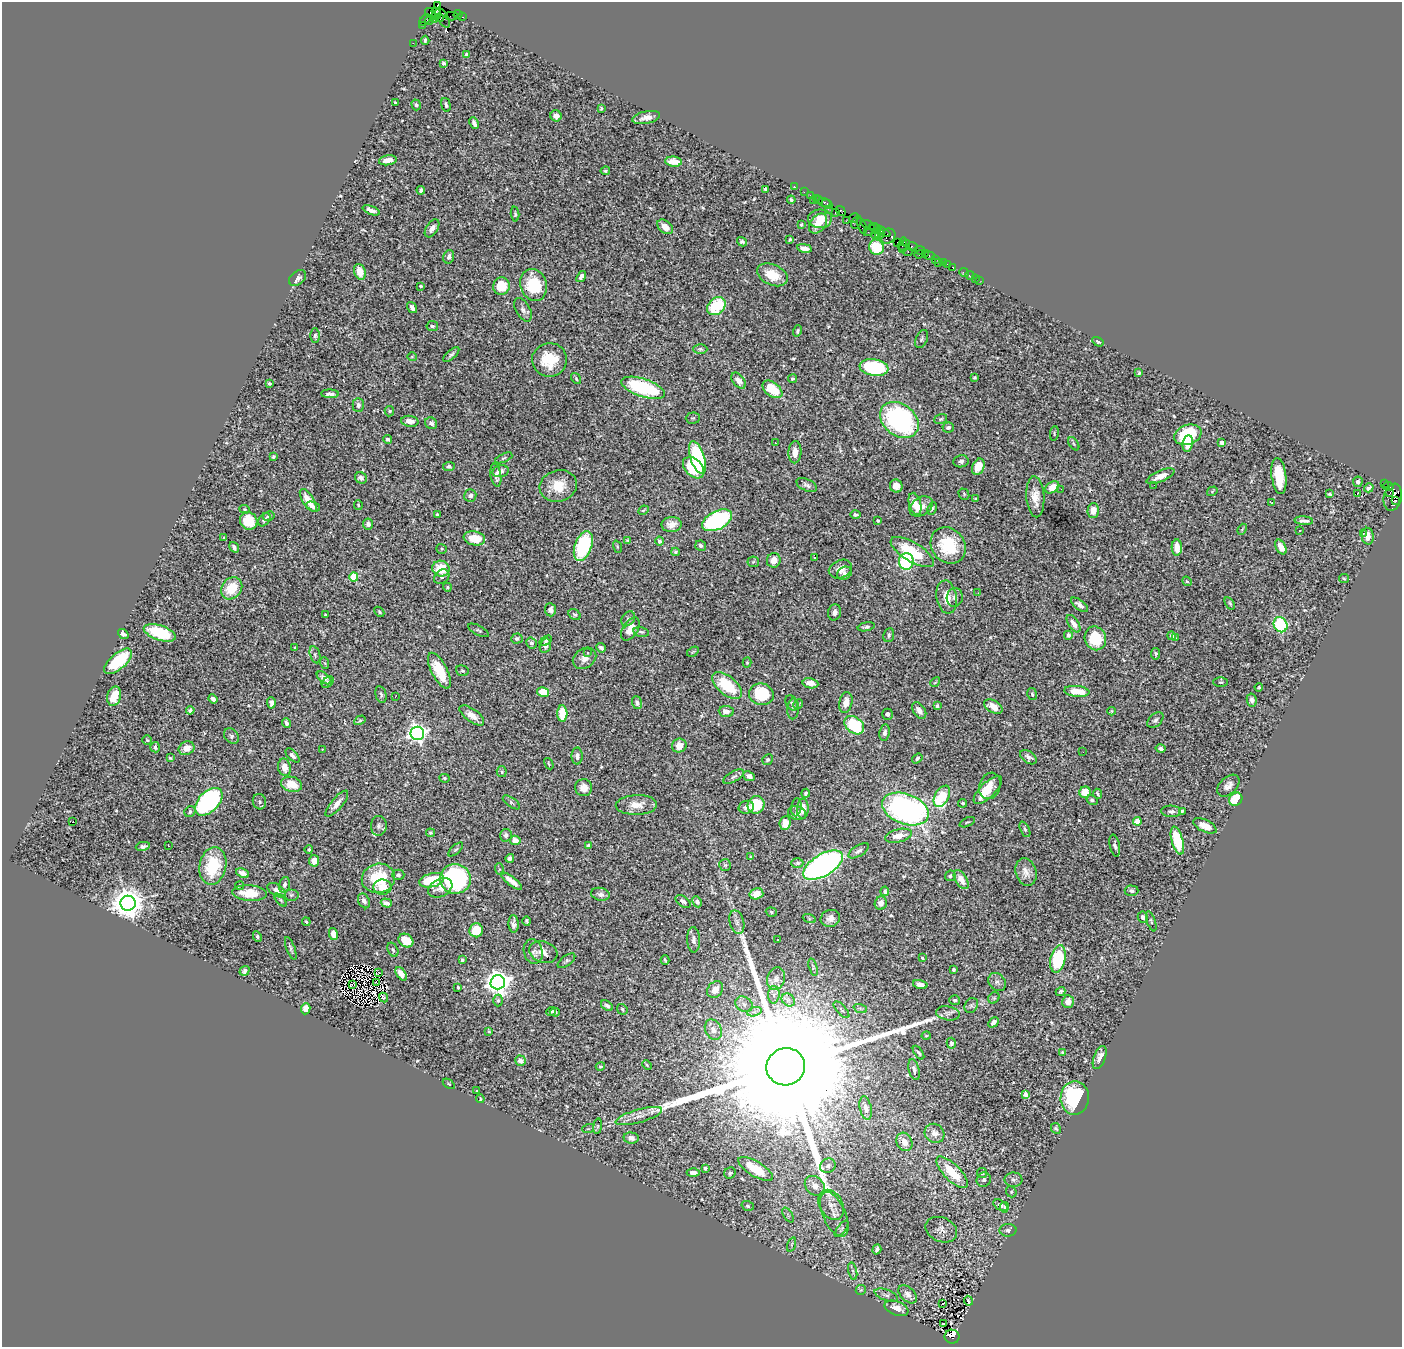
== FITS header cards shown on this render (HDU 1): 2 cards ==
NAXIS1  =                 1400
NAXIS2  =                 1345

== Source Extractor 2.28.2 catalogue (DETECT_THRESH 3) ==
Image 1400 x 1345 px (HDU 1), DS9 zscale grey, 1 PNG px = 1 image px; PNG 1404 x 1349 px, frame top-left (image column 1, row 1345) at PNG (2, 2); each listed source drawn as its Kron ellipse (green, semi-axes under 4 px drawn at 4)
Background 1.15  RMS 0.022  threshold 0.0651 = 3 sigma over >= 5 px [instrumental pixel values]
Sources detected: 586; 3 with non-positive FLUX_AUTO (blend fragments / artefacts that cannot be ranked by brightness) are neither listed nor drawn; of the other 583, the 500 brightest by FLUX_AUTO listed and drawn (83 fainter detections omitted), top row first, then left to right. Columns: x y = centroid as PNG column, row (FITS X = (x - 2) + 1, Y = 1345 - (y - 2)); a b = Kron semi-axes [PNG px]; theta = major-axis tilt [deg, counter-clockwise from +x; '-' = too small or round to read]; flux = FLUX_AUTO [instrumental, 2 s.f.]
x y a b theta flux
437 6 4 3 - 97
431 13 6 3 -38 64
436 13 6 3 -58 840
458 14 4 3 - 100
451 16 6 2 2 39
463 17 3 2 - 29
434 18 4 4 - 170
439 18 4 3 - 130
443 18 11 5 -61 350
425 20 7 3 47 110
429 20 5 3 - 93
423 25 2 2 - 7.3
425 40 4 3 - 2.6
413 43 2 2 - 17
466 54 4 3 - 2.3
444 63 4 3 - 3.2
395 103 3 2 - 1.7
416 105 5 4 - 2.9
446 105 7 4 -75 3.4
601 108 3 3 - 1.6
556 116 6 5 - 10
646 117 14 6 12 11
474 123 6 3 -66 6.2
388 160 9 5 10 14
674 162 8 5 -6 21
605 171 5 3 - 2.2
794 187 3 2 - 41
766 189 4 3 - 3.7
421 190 4 3 - 4.5
804 192 2 2 - 26
810 195 2 2 - 26
816 198 2 2 - 46
791 200 4 3 - 2.6
813 200 3 2 - 67
819 200 2 2 - 29
824 202 7 3 -17 69
827 204 5 3 - 130
828 209 2 2 - 17
371 210 9 4 -22 7.2
841 211 5 3 - 92
835 212 3 2 - 57
515 214 7 4 -85 2.7
854 218 5 3 - 67
820 219 12 9 -1 20
846 221 2 2 - 19
856 222 7 4 63 210
801 224 3 3 - 2
818 224 11 7 52 19
868 225 7 4 -31 160
862 226 8 4 -71 180
665 227 9 6 -40 16
432 228 10 5 57 8.1
875 228 6 2 -23 190
871 230 8 3 35 110
883 232 8 3 -27 79
876 233 6 4 57 200
880 234 5 3 - 69
888 236 8 7 - 330
790 240 4 3 - 1.8
742 242 5 4 - 3.4
897 242 2 2 - 39
903 244 7 4 78 110
907 244 4 3 - 90
912 246 5 4 - 100
876 247 8 7 - 53
804 248 7 4 -11 9.1
902 249 3 2 - 91
920 250 6 3 -10 200
908 252 4 3 - 150
925 253 3 2 - 37
920 254 5 4 - 79
929 256 5 4 - 100
449 257 7 5 73 6.5
936 259 4 2 - 24
938 262 2 2 - 15
943 262 3 2 - 67
947 264 2 2 - 22
952 267 3 2 - 20
360 272 8 5 -71 21
964 273 5 3 - 22
772 275 16 10 -24 30
581 276 6 4 54 4.6
970 276 5 2 - 15
297 278 9 6 39 6.3
975 278 2 2 - 24
979 280 2 2 - 16
534 285 16 13 -73 65
421 286 3 3 - 3.3
501 286 8 8 - 48
716 306 10 8 44 83
412 308 6 4 -55 5.7
523 310 13 7 -60 7.2
432 326 6 5 - 3
798 331 5 4 - 2.3
315 336 7 5 88 2.8
922 339 9 5 66 3.3
1098 342 6 3 -33 2.2
700 349 7 5 -1 3
451 354 10 4 42 3.9
412 357 4 4 - 1.7
549 360 17 17 - 50
874 367 14 8 -9 140
1139 373 3 3 - 2
974 378 3 3 - 2
576 379 6 3 -55 2
793 379 4 3 - 3.2
738 381 9 5 -50 10
269 383 3 3 - 2.4
643 388 23 9 -19 140
772 389 11 7 -38 45
330 394 9 3 -1 5.4
358 405 7 5 -89 4.5
389 411 5 5 - 3
693 418 7 5 2 2.2
941 419 6 5 - 2.5
899 420 21 15 -38 270
410 421 9 5 -6 10
431 423 6 5 - 5.1
948 428 6 5 - 4
1054 433 7 3 83 1.7
1188 435 14 9 20 75
387 439 4 4 - 3.3
775 443 3 2 - 3.9
1188 443 8 5 81 27
1222 443 4 4 - 11
1074 444 7 4 -55 2.3
795 452 11 6 88 13
273 457 4 3 - 2.4
504 458 9 4 24 2.5
697 458 17 7 -73 160
961 461 7 6 - 4.5
449 466 6 4 4 3.9
978 467 8 6 65 25
693 468 12 8 -46 71
500 471 8 6 13 8.1
496 475 12 5 -81 6.9
1160 476 15 5 23 13
1279 476 18 7 -82 49
361 478 6 5 - 5.9
1358 482 5 5 - 5.5
1384 484 2 2 - 32
807 485 11 5 -26 4.9
1154 485 3 2 - 1.9
558 486 19 15 16 37
896 486 7 6 - 12
1388 486 5 3 - 64
1052 487 7 5 31 20
1369 488 5 3 - 3.8
1061 489 3 2 - 2.5
1212 491 5 4 - 1.7
1390 492 4 3 - 200
1357 493 3 3 - 15
964 494 6 5 - 2
1330 494 4 3 - 2.3
470 496 6 6 - 6
1035 497 20 9 -86 18
1393 497 14 9 77 1100
976 499 4 3 - 2.1
308 500 13 5 -56 23
1396 500 4 3 - 100
1272 503 3 2 - 2.1
915 504 11 6 -75 20
358 505 5 4 - 1.9
921 506 12 9 33 14
313 507 7 4 -18 5.2
245 509 5 4 - 2
932 509 6 4 63 2.6
643 510 5 3 - 1.6
1093 510 7 5 87 18
437 514 3 3 - 1.6
855 515 5 3 - 2.9
269 516 6 5 - 4.7
264 520 7 5 51 4.3
717 520 16 9 26 230
249 521 9 8 - 38
878 521 4 3 - 3.4
1304 521 9 3 -4 5.5
368 524 5 5 - 5.6
672 525 10 7 4 13
1242 529 6 4 67 1.8
1300 530 3 3 - 2.3
1363 533 4 3 - 2.3
1368 536 8 6 -85 12
224 538 3 3 - 1.8
474 538 11 7 -10 28
627 540 4 3 - 1.6
660 541 4 4 - 6.8
948 545 19 16 -52 67
583 546 15 8 70 130
701 546 5 5 - 4.5
234 547 5 3 - 3.9
617 547 6 4 -71 1.9
1281 547 8 5 -62 13
1177 548 8 5 -88 20
441 549 5 5 - 2.2
675 552 4 4 - 2.3
912 552 24 9 -31 61
814 557 3 2 - 1.8
774 560 7 6 - 13
906 561 8 7 - 120
753 562 6 5 - 1.7
441 569 8 8 - 40
840 569 12 9 23 13
844 573 8 6 30 5.7
354 577 4 4 - 65
442 577 8 6 42 4.2
1344 579 5 4 - 1.9
1187 581 5 4 - 2.4
447 587 4 4 - 2.6
232 588 12 10 51 39
978 593 2 2 - 2.7
947 597 17 10 -81 21
955 597 9 8 - 6.2
1230 603 7 4 -58 2.2
1079 605 10 4 -38 6.7
550 610 6 5 - 5.9
379 612 6 3 -46 2.5
835 612 8 6 76 6.4
575 614 6 5 - 2.7
326 615 3 3 - 1.9
628 619 8 6 53 4
1074 624 10 5 -56 14
1280 625 8 6 -60 140
866 627 9 4 11 3.2
630 629 13 7 57 20
479 630 11 4 -27 2.9
641 632 8 4 -11 2.9
160 633 16 7 -19 66
123 634 6 4 -37 4.7
889 635 7 5 80 3.8
1068 635 4 4 - 6.5
1172 636 4 3 - 10
1095 638 12 10 -70 55
1176 638 3 2 - 2.2
517 639 6 5 - 3.8
546 641 7 4 33 3.1
531 643 5 5 - 4.1
545 646 7 5 75 9
295 648 4 2 - 2
601 648 5 3 - 3.8
693 652 6 4 32 2.1
588 653 3 3 - 1.9
1156 654 6 4 -79 3.1
315 655 9 5 -75 3
584 658 12 9 34 11
118 661 17 7 41 88
325 663 6 3 -70 1.6
747 663 5 4 - 1.8
439 671 20 8 -63 39
462 671 6 5 - 2.7
324 678 8 4 -39 8.2
328 682 7 4 42 2.6
935 682 5 4 - 1.9
1220 682 7 5 0 2.8
810 683 8 5 -10 13
727 686 18 9 -39 68
1259 687 4 3 - 1.8
1077 691 12 5 -6 33
543 692 6 4 -13 27
381 694 8 5 -76 3.3
761 694 12 10 -17 64
1032 694 6 4 -78 2.5
114 696 10 6 75 37
395 697 3 2 - 2.9
213 699 5 4 - 5.3
1252 700 7 5 -79 5.5
846 702 10 6 78 17
271 703 5 4 - 5.3
637 703 6 4 -71 4.1
792 703 8 6 -63 3.4
798 704 5 4 - 2.6
937 706 4 3 - 2.2
993 707 10 6 -31 16
793 709 10 6 85 4.1
190 710 4 4 - 2.7
919 710 9 6 -56 8.3
1111 711 4 3 - 1.6
726 712 7 5 -6 9.8
562 714 8 5 -86 56
887 714 5 5 - 4.2
472 715 14 6 -36 17
360 720 6 3 30 2.5
1155 720 9 6 43 4.3
286 723 5 3 - 4.4
854 725 11 8 -39 85
417 733 7 6 - 810
885 733 8 5 82 6
231 736 8 6 -54 4.6
147 740 5 4 - 1.7
679 746 7 7 - 18
155 747 5 5 - 6.4
186 748 8 6 21 17
322 749 3 3 - 1.8
1161 749 5 4 - 4.5
1083 752 2 2 - 3.1
292 755 9 4 -46 4.2
577 756 8 5 90 6.9
1028 757 9 5 -36 5.6
170 758 4 3 - 1.7
917 758 6 4 36 3.2
768 760 5 5 - 3.3
549 764 6 3 -61 1.6
284 767 9 6 -77 13
502 772 5 5 - 2.6
749 776 6 4 -23 7.2
734 777 11 5 29 4.8
445 778 5 4 - 2.5
292 784 10 7 -15 28
990 786 13 10 70 17
1228 786 13 8 45 9.2
584 788 8 8 - 13
988 790 18 7 45 34
1085 792 6 5 - 23
806 793 4 3 - 2.7
1098 794 5 3 - 2.4
942 796 11 7 62 94
1236 799 7 6 - 54
1092 800 6 4 -35 3.2
209 802 16 10 46 250
259 802 8 6 -75 3.2
511 802 10 4 -35 3.1
963 803 4 4 - 3
337 804 16 5 50 13
636 805 20 10 2 19
756 805 9 8 - 58
746 807 8 6 15 7
796 807 9 5 83 2.8
803 809 10 5 88 18
905 809 24 15 -20 490
1171 811 10 6 -3 5.6
1182 811 4 3 - 1.8
190 812 6 5 - 3.4
797 813 9 7 -17 7.9
1137 821 4 4 - 33
73 822 3 2 - 3.5
967 822 8 3 24 1.8
785 823 7 5 84 14
379 826 10 8 87 5.1
1205 826 12 6 -26 14
1025 829 8 4 -65 3
431 833 4 3 - 2.1
506 835 6 6 - 4.6
899 836 14 6 12 17
515 840 5 4 - 13
1177 841 14 5 -75 68
589 845 4 3 - 8.7
143 846 7 4 11 4.4
168 846 3 3 - 3.5
1115 846 11 5 -79 4.4
456 849 9 4 44 2.8
309 850 4 4 - 2.6
859 851 11 5 31 5.6
751 857 4 4 - 1.9
510 858 4 4 - 4.4
314 861 5 5 - 13
797 863 6 5 - 3.2
725 865 6 6 - 3
823 865 22 10 31 560
213 866 19 13 78 81
499 869 6 4 -72 2.3
1026 872 14 10 -73 13
243 873 7 4 -24 8.9
398 875 6 5 - 3.7
950 876 6 5 - 3
378 878 16 14 13 72
455 879 15 15 - 240
432 880 12 7 14 58
961 880 11 6 -58 13
511 881 13 4 -38 12
284 885 8 5 74 4.6
239 886 4 3 - 2.7
382 887 9 7 1 22
440 888 13 8 27 12
276 890 10 6 -32 10
885 891 5 4 - 5
1132 891 7 5 -3 3.8
249 893 17 7 -4 33
600 894 9 6 -12 5.7
756 894 7 5 15 22
291 895 7 6 - 3.6
281 900 8 4 -48 2.3
364 901 8 5 -62 6.8
683 901 8 5 -34 6.8
697 902 6 4 -62 5.3
128 903 7 7 - 3100
386 903 6 4 -18 7.9
881 903 7 6 - 8.2
771 912 6 4 -19 2.3
1143 917 5 5 - 4.8
809 918 7 4 -19 2.3
830 918 10 8 18 10
527 921 4 3 - 2.4
1151 921 10 4 -72 2.6
306 922 4 3 - 1.6
737 922 12 7 -75 6.8
514 924 8 5 -86 6.9
476 930 7 6 - 38
333 934 6 4 -79 13
257 936 5 4 - 2.2
694 940 13 6 -88 8.1
778 940 3 3 - 3.1
406 941 8 6 -34 31
291 948 12 4 -69 3.6
393 950 7 5 -64 2.5
533 952 12 9 -75 7.1
543 952 14 10 -19 11
922 958 3 2 - 1.9
1058 959 14 7 77 120
462 960 4 3 - 2.4
665 960 4 2 - 2.1
566 961 10 5 37 3.5
813 967 9 3 -74 1.7
954 970 4 3 - 3.4
244 971 5 4 - 3.3
379 973 2 2 - 2
401 974 7 4 -55 15
776 979 11 9 73 8.6
498 982 7 7 - 1600
997 982 10 8 -50 5.6
376 983 3 2 - 2.1
352 984 4 2 - 1.8
920 985 7 4 -13 9.8
458 987 3 3 - 1.8
715 989 9 7 49 19
1061 991 5 3 - 2.9
774 995 9 6 87 4.7
383 997 5 3 - 9.2
994 998 6 5 - 2.4
498 1000 6 4 89 2.8
788 1000 7 6 - 4.6
955 1000 5 5 - 2.7
1068 1002 6 6 - 10
744 1004 9 7 -35 7.2
971 1005 8 6 55 3.4
607 1006 6 4 -36 5.2
860 1008 7 4 -19 2.5
306 1009 5 4 - 19
622 1009 6 4 -51 2.8
841 1010 10 5 -48 2.8
551 1011 5 3 - 2.8
555 1012 5 4 - 2.2
754 1012 7 4 18 4.4
948 1013 12 7 -10 5.5
993 1022 6 4 47 5.3
713 1030 11 8 -64 11
489 1031 4 2 - 1.9
926 1036 4 3 - 1.6
951 1043 5 4 - 4.4
1063 1052 3 2 - 1.8
918 1053 8 4 -54 2.9
1100 1057 12 6 69 9.5
520 1061 5 5 - 12
647 1065 5 3 - 1.6
600 1066 5 4 - 1.9
786 1067 19 18 - 210000
914 1069 11 5 -76 4.9
449 1084 7 3 -36 1.7
476 1091 3 2 - 1.7
1026 1095 4 4 - 24
1075 1098 17 14 88 140
480 1099 4 3 - 1.9
866 1108 12 5 -79 6.3
639 1116 24 6 16 12
597 1126 8 4 82 2.3
1056 1128 5 4 - 2.5
588 1129 6 3 17 1.8
935 1133 10 9 - 9.6
631 1138 7 5 -5 6.4
904 1142 9 7 -63 13
828 1166 8 7 - 4.7
705 1168 4 4 - 4.2
756 1169 19 7 -31 42
952 1172 21 8 -45 46
693 1173 6 4 0 7
730 1173 6 5 - 3.5
982 1173 5 5 - 1.8
984 1180 7 7 - 3.7
1013 1180 9 7 1 4.5
815 1186 11 8 -43 13
1011 1192 5 5 - 2.3
831 1205 16 11 -58 13
1000 1205 8 5 -32 4.7
748 1206 6 4 -18 2.5
1004 1207 5 4 - 1.7
834 1214 24 11 -66 17
788 1215 8 3 -58 2.3
842 1229 10 3 53 2.2
941 1230 16 12 -24 9.7
1008 1230 8 6 1 4.5
791 1244 7 3 71 2.3
877 1249 5 4 - 4.4
853 1271 9 3 -77 2.9
861 1290 5 5 - 2
908 1294 11 7 -44 7.8
886 1295 12 5 -21 5.6
968 1301 5 3 - 2.4
943 1303 3 3 - 13
897 1308 12 7 -21 16
943 1324 3 2 - 7.1
952 1337 7 7 - 980
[83 fainter detections neither listed nor drawn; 3 non-positive-flux detections neither listed nor drawn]